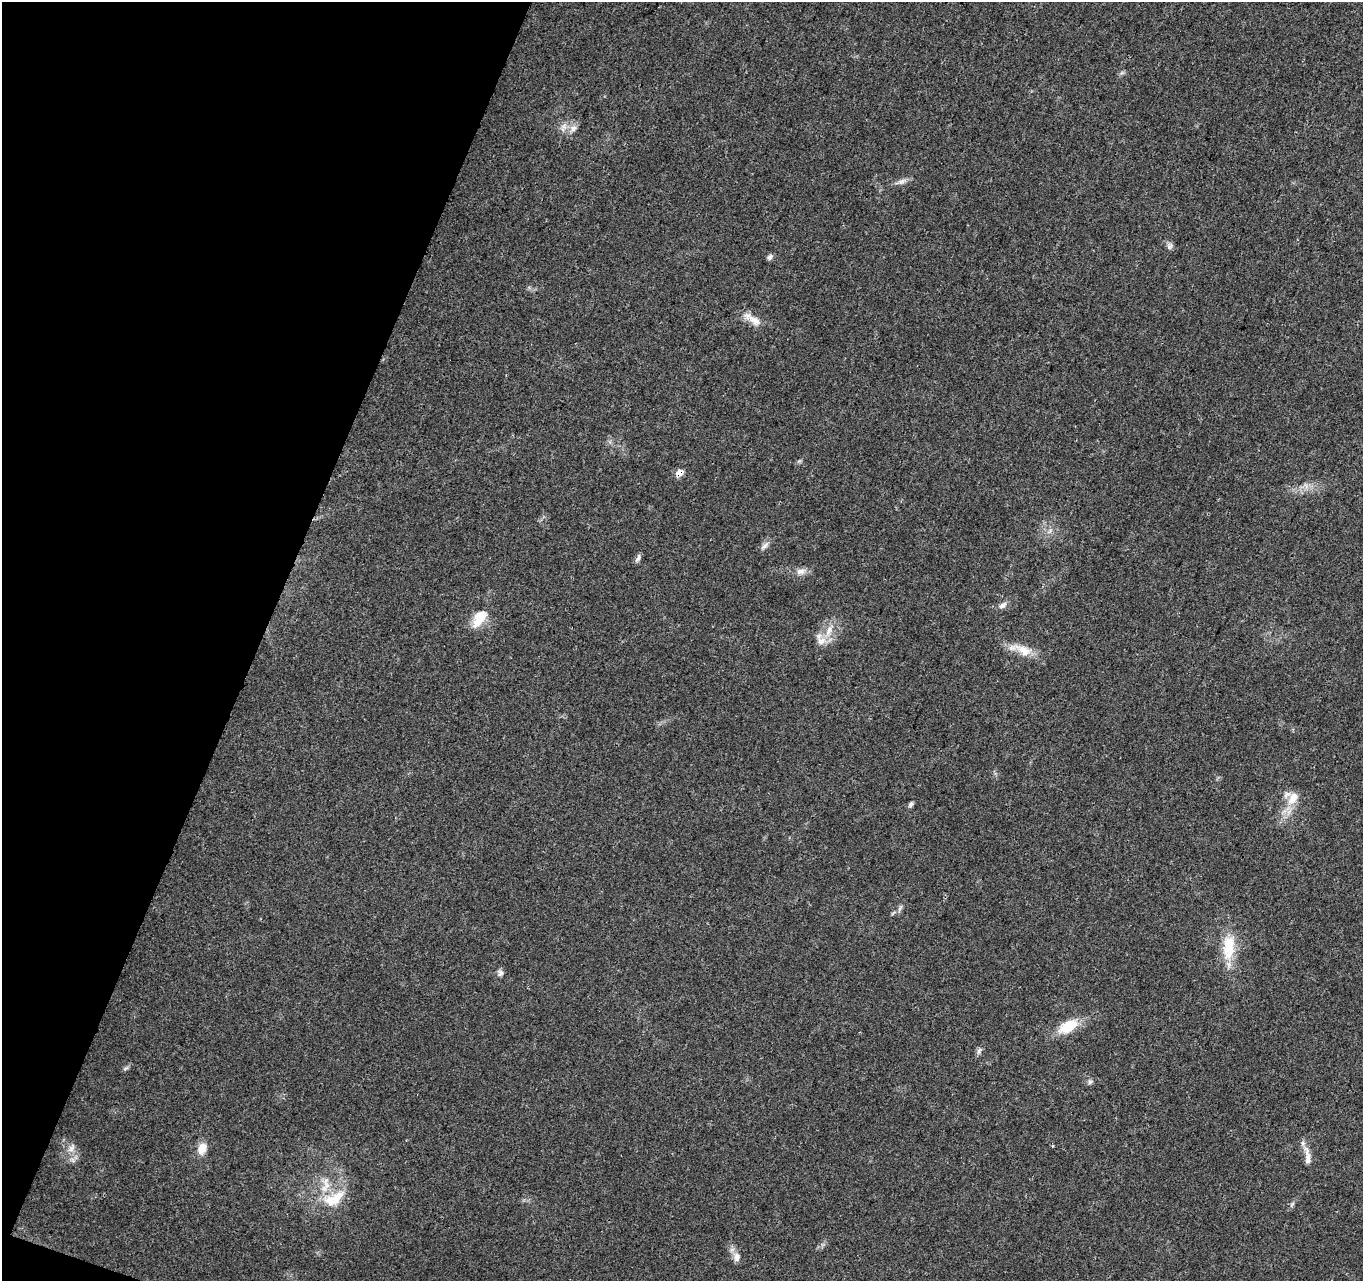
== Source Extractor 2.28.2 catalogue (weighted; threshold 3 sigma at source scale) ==
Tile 9 of 4 x 4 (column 1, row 3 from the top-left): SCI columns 74-1434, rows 1612-2890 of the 5588 x 5718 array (HDU 1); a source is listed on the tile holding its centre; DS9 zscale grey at full resolution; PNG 1365 x 1283 px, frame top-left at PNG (2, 2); no overlay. Shown black and unused: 19% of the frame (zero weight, under 3 of 4 exposures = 6% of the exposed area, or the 3 px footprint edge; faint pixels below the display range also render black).
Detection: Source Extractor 2.28.2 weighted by HDU 2 'WHT'; one run over the whole footprint, this tile lists its part. Background 0.0374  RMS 0.0038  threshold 0.0173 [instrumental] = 3 sigma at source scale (4.5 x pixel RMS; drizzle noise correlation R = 1.50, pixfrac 1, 0.0396/0.0396 arcsec/px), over >= 5 px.
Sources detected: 32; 2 inside a brighter listed object's ellipse — not listed separately; the other 30 listed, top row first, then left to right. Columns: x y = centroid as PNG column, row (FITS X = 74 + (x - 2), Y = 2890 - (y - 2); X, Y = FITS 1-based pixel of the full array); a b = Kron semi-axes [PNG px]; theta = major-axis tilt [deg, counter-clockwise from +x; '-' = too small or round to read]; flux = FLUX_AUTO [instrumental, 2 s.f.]
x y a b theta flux
564 127 13 8 71 2.4
573 128 10 8 46 2.1
901 181 13 6 20 1.8
1170 246 9 7 45 1.2
770 257 9 6 50 1
752 319 30 9 -31 4.6
680 473 10 8 32 2.5
764 546 13 6 43 1.6
638 558 12 5 59 1.2
800 571 14 9 15 2.6
1002 605 12 6 31 1.8
479 618 25 13 55 8.3
829 631 19 7 67 4.2
1021 649 36 11 -18 6.9
1293 798 19 13 55 6
911 804 8 5 57 0.88
900 908 9 4 60 0.97
1228 947 38 16 87 12
500 973 9 7 -76 1.3
1068 1026 23 12 29 11
979 1051 11 5 66 1.1
126 1068 9 4 35 0.83
1090 1082 7 6 - 0.96
1052 1146 3 3 - 0.5
71 1148 14 7 59 2.4
202 1149 15 10 69 4.2
1307 1156 29 7 -83 3.6
334 1198 36 17 30 13
1292 1204 9 4 54 0.87
736 1257 12 9 88 2.4
Overlapping masked pixels (flux is a lower limit): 1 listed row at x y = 680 473